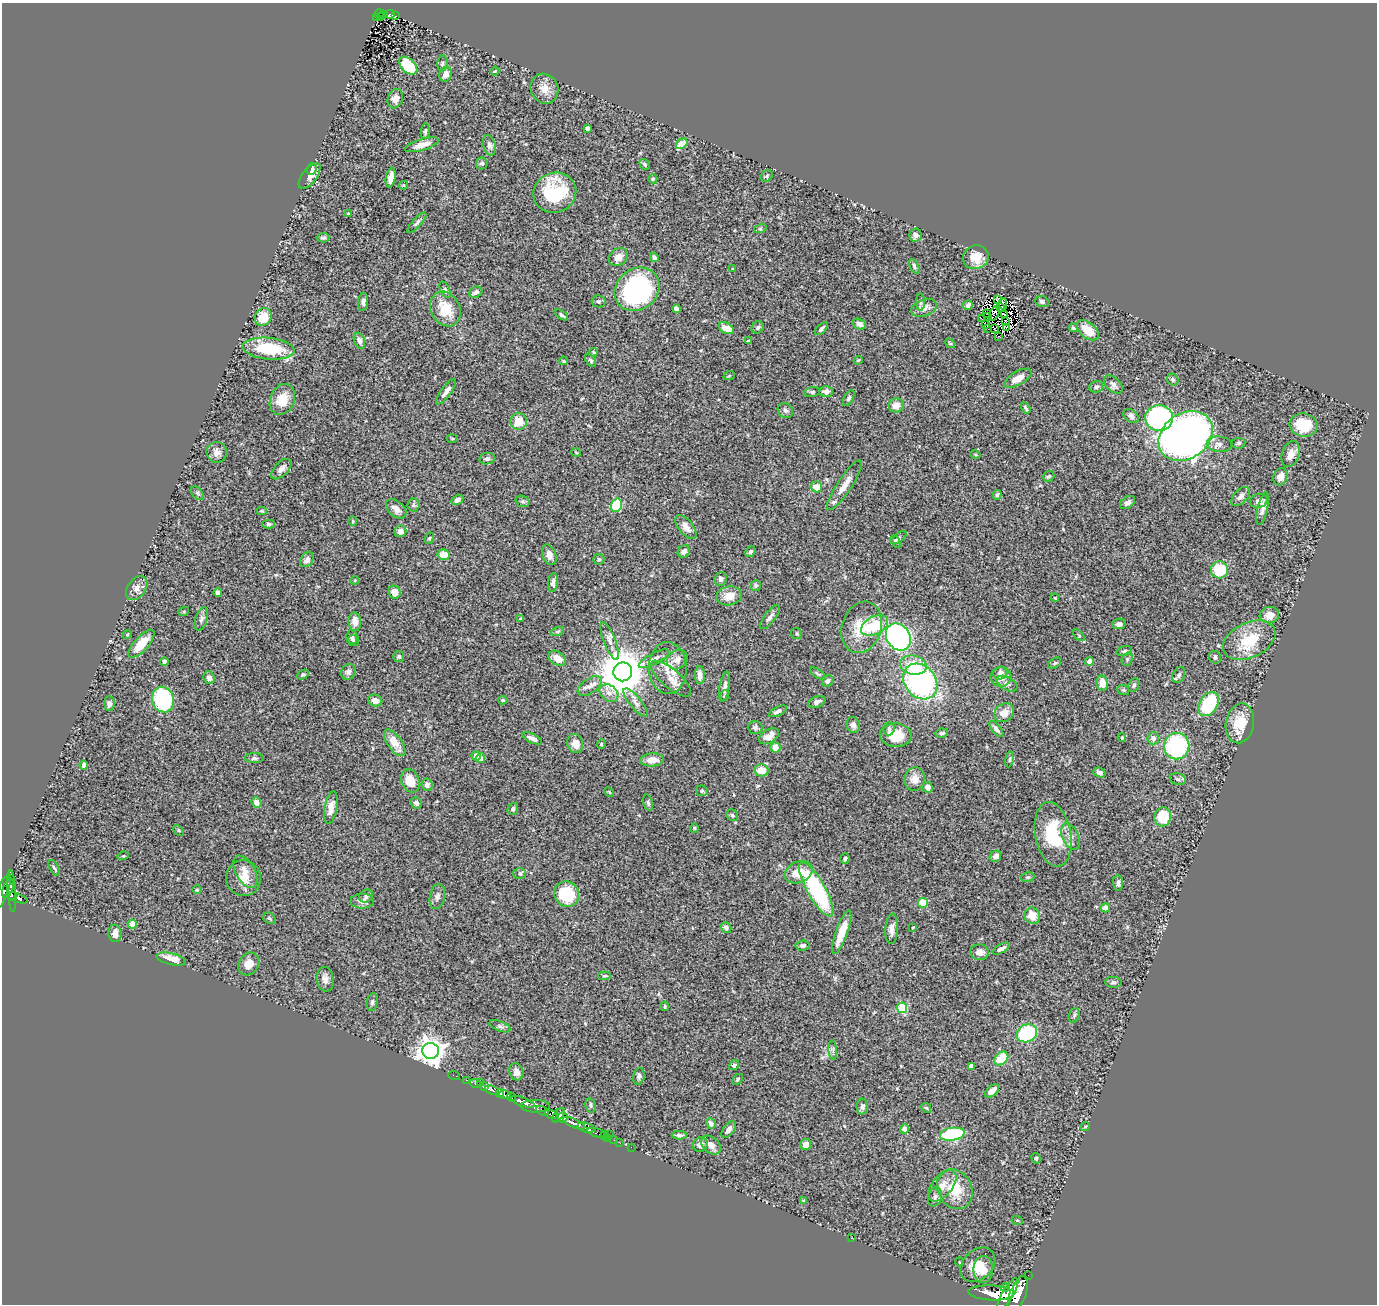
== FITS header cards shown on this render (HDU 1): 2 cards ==
NAXIS1  =                 1375
NAXIS2  =                 1302

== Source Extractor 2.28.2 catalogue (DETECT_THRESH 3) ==
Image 1375 x 1302 px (HDU 1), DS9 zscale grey, 1 PNG px = 1 image px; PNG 1379 x 1306 px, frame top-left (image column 1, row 1302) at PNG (2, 3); each listed source drawn as its Kron ellipse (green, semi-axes under 4 px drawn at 4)
Background 1.17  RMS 0.058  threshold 0.174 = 3 sigma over >= 5 px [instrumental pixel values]
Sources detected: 355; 5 with non-positive FLUX_AUTO (blend fragments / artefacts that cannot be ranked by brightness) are neither listed nor drawn; the other 350 listed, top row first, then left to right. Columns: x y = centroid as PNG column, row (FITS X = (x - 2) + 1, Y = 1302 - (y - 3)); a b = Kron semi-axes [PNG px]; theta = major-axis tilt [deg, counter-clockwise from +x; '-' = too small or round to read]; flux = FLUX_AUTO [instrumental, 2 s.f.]
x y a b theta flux
379 13 5 3 - 40
390 14 5 3 - 69
384 15 3 2 - 8.9
395 16 3 2 - 1
381 17 4 2 - 8.4
377 18 3 2 - 10
442 64 8 5 83 7.7
408 66 11 6 -44 190
495 71 4 3 - 3.3
446 74 7 6 - 24
544 89 15 13 -59 43
395 99 10 7 71 22
587 128 4 3 - 19
425 131 8 4 84 7.9
682 144 6 4 37 64
422 145 17 5 17 39
489 145 10 6 -75 15
482 163 6 6 - 8.7
645 164 6 4 -56 6.3
312 169 6 4 72 7.1
310 176 15 7 52 31
767 176 6 5 - 7.1
391 178 10 5 80 29
653 179 4 4 - 6.4
403 185 4 4 - 4.1
555 193 21 20 - 260
348 213 3 3 - 3
417 223 13 4 48 11
760 229 6 4 18 5.3
916 235 6 6 - 15
323 238 6 4 1 8.2
618 257 10 8 38 28
654 257 5 4 - 8.8
976 257 13 11 20 68
914 266 8 4 -63 8.6
733 269 3 3 - 3.5
637 289 24 20 39 610
445 290 8 4 -65 8.6
476 292 7 5 28 13
997 299 4 2 - 3.7
598 301 7 6 - 7.4
363 302 9 5 83 12
921 302 8 3 90 6.4
1042 302 7 5 -22 10
1003 304 6 2 87 6
968 305 5 4 - 11
1001 307 4 2 - 0.57
924 308 13 8 20 29
445 309 18 14 -62 97
676 309 4 4 - 24
986 313 3 2 - 7.6
994 313 8 4 66 2.9
562 315 7 3 -35 7.3
1004 315 3 2 - 1.2
988 316 4 2 - 2.7
263 317 9 8 - 84
981 319 3 2 - 4
1006 321 3 2 - 2
859 324 7 5 -21 15
986 324 3 2 - 4.1
758 327 6 5 - 8
1006 327 3 2 - 1.9
726 328 8 5 -27 44
995 328 3 2 - 1.4
1073 328 5 4 - 7.6
821 329 8 3 46 8
988 329 3 2 - 2.1
1088 330 13 7 -38 61
998 337 2 2 - 3.4
359 341 8 5 -69 11
748 341 3 3 - 8.1
950 343 5 3 - 3.8
269 349 26 11 -6 200
594 352 4 4 - 3.9
591 360 7 4 -56 7.7
858 360 4 3 - 4.3
563 361 4 3 - 4.3
729 376 5 3 - 3.8
1018 378 15 6 30 48
1173 380 6 5 - 8.2
1113 385 11 6 -42 16
1096 387 7 5 20 9.1
446 392 15 5 53 19
812 392 8 5 9 7.6
826 392 7 5 1 21
849 398 9 4 61 7.9
282 399 16 12 68 67
896 405 7 7 - 35
1026 408 6 3 -59 7.1
785 410 8 7 - 12
1131 416 8 6 -39 12
1159 418 14 13 - 660
519 421 8 8 - 60
1303 425 14 11 -11 100
1186 436 29 22 35 2500
452 438 5 3 - 4.2
1238 443 7 5 6 8.1
1219 444 12 7 -5 19
217 452 10 10 - 23
576 452 5 3 - 3.1
975 454 5 3 - 4.2
1291 454 13 8 71 34
487 459 8 5 10 12
281 469 13 6 45 20
1049 476 6 5 - 6.9
1280 477 9 7 70 23
845 485 30 7 56 44
816 487 6 5 - 48
197 493 8 5 -50 7.2
997 495 5 4 - 6.3
1241 496 12 6 45 17
457 500 6 4 30 15
523 501 7 5 -18 8.1
1259 501 9 7 14 21
1127 503 8 5 36 14
413 505 6 6 - 7.6
616 505 7 5 65 170
396 509 12 7 -42 25
1263 509 17 5 77 19
262 511 5 4 - 4.9
353 521 5 4 - 4.4
269 524 6 4 0 7.3
686 527 14 7 -50 30
400 531 6 6 - 18
429 538 6 4 67 5.5
899 538 9 4 37 6.6
896 541 6 4 -60 5.6
684 551 6 5 - 14
750 552 6 4 48 7.2
444 555 6 5 - 60
549 555 10 7 -69 22
599 559 5 5 - 6
307 560 8 6 54 20
1219 570 8 8 - 130
721 579 7 6 - 11
355 580 4 3 - 3.8
553 583 9 5 83 16
756 585 5 5 - 7.4
137 588 13 9 54 24
394 592 6 6 - 40
218 593 4 3 - 10
729 596 13 9 9 44
1055 598 4 3 - 3.1
184 611 5 3 - 4.4
1269 615 10 8 16 32
770 617 15 5 52 16
201 619 12 6 73 12
521 619 3 3 - 6
355 622 9 6 -86 30
1119 624 7 5 8 16
875 626 14 9 28 150
862 627 26 19 72 110
557 631 6 4 18 6
797 634 6 5 - 5.9
127 635 5 3 - 3.9
1079 635 7 2 -46 3.6
352 637 7 5 -87 9.7
898 637 14 11 -56 1100
354 640 5 5 - 6.9
1249 640 28 17 25 140
610 641 20 6 -69 25
141 644 18 7 48 74
1124 651 8 4 16 7.8
399 656 5 5 - 6.9
1215 657 6 5 - 9.8
557 658 10 6 -35 41
654 659 17 5 28 18
1127 659 7 5 71 6.8
677 660 11 9 34 25
1090 661 4 4 - 28
164 662 4 3 - 8.8
1055 663 7 4 35 6.2
913 665 13 9 -12 99
668 668 26 19 -89 86
348 672 8 7 - 16
623 672 9 9 - 16000
1000 673 7 6 - 17
303 674 6 4 28 5.5
818 674 9 3 -35 6.2
700 675 9 5 -87 21
1179 675 8 6 64 11
1001 677 10 9 - 32
209 678 6 5 - 13
671 679 25 9 -41 49
828 681 6 5 - 10
920 681 19 15 -51 730
1102 683 8 5 -81 48
1007 684 11 6 -29 16
1134 685 7 5 68 8.2
590 686 14 7 36 23
725 687 15 5 81 19
1123 690 6 4 -20 6.2
609 693 10 8 -38 28
725 696 5 4 - 5.3
163 699 13 11 -71 400
375 700 7 6 - 21
503 700 5 4 - 5.3
635 702 17 6 -51 20
817 702 9 5 22 17
109 704 7 5 -89 11
1209 704 13 9 57 240
778 711 10 4 26 17
1004 713 11 8 35 44
1240 723 20 14 79 100
853 725 8 6 -77 14
755 727 7 6 - 9
889 729 6 5 - 8.7
996 729 9 4 -51 13
942 733 6 4 11 10
896 735 16 12 -3 92
769 736 11 6 31 30
1122 737 4 4 - 4.4
532 738 10 4 -26 21
1153 738 6 6 - 18
395 743 15 7 -54 55
575 744 10 8 -74 35
601 744 5 4 - 4.4
1177 746 13 12 - 420
775 747 5 5 - 33
476 756 5 4 - 45
254 758 9 5 0 9.3
480 758 5 4 - 15
1009 759 8 4 81 6.1
652 760 12 6 4 35
84 765 4 4 - 18
761 770 7 6 - 45
1099 772 6 4 -22 15
915 779 11 10 - 40
1178 779 8 6 -17 9.7
410 781 12 9 -69 64
427 785 6 5 - 15
927 787 5 5 - 27
702 791 6 5 - 7.4
609 792 5 3 - 3.2
257 803 5 4 - 22
416 803 6 5 - 13
648 803 8 4 -74 6.9
331 808 16 6 80 29
513 809 6 5 - 8
732 815 6 5 - 6.8
1163 817 9 8 - 120
694 828 4 4 - 4.2
179 830 6 4 -44 5.3
1053 834 33 18 -79 190
1070 836 14 8 -65 26
123 856 6 3 16 4.2
995 856 6 5 - 24
845 858 5 4 - 6.8
54 868 8 4 -63 6.6
245 872 17 9 -60 38
799 872 15 10 24 61
520 873 6 5 - 12
1028 877 7 4 11 5.1
243 878 18 17 - 59
1118 883 8 5 -86 11
8 888 10 5 70 800
816 889 30 9 -60 450
197 890 5 3 - 3.6
3 891 18 5 71 770
12 891 21 4 -86 150
567 894 13 12 - 180
12 895 4 3 - 270
366 896 7 6 - 9
437 897 12 7 79 16
17 898 11 3 -20 160
362 901 11 7 1 21
923 903 5 4 - 140
1105 908 4 4 - 38
1032 916 8 7 - 53
269 918 7 5 -35 6.9
132 924 4 4 - 94
913 927 3 2 - 3.4
726 928 6 5 - 12
892 929 15 6 88 25
842 932 23 6 70 72
115 933 9 6 -88 25
803 945 7 5 6 13
1001 949 9 4 30 14
979 952 9 7 -6 25
171 959 15 6 -13 54
249 964 12 9 61 35
604 976 6 3 6 4.9
325 979 12 8 -81 20
1113 982 8 5 -2 9.4
372 1002 9 5 82 10
665 1006 4 3 - 4.6
902 1008 5 5 - 230
1074 1015 7 5 70 7.5
500 1026 11 5 -22 11
1027 1033 10 8 29 300
833 1050 9 3 -86 7.1
431 1051 8 8 - 4300
1001 1059 8 6 42 90
734 1065 5 4 - 11
971 1066 4 4 - 24
516 1072 9 7 -71 27
454 1075 6 2 -18 14
639 1076 8 5 76 11
737 1079 6 4 45 5.8
466 1080 3 2 - 30
481 1083 2 2 - 15
475 1084 6 3 -21 100
485 1086 3 3 - 180
492 1090 7 3 -24 300
992 1091 8 5 42 27
500 1093 4 3 - 630
505 1095 6 4 -8 1100
511 1097 4 4 - 730
523 1102 12 4 -19 4000
591 1105 7 5 -76 7.5
535 1106 14 6 -1 1600
862 1107 8 6 87 11
926 1108 5 4 - 5.2
543 1111 7 3 -26 610
551 1114 7 4 -21 950
559 1115 8 3 53 610
563 1117 5 5 - 720
574 1123 12 4 -24 2100
711 1123 5 4 - 16
1085 1126 5 3 - 4.4
586 1128 9 4 -17 1500
905 1129 4 4 - 22
729 1130 9 5 52 19
596 1133 9 3 -16 160
952 1134 12 6 7 320
610 1135 3 2 - 21
679 1135 7 4 0 9.9
605 1136 4 2 - 40
608 1138 2 2 - 17
614 1140 2 2 - 19
620 1143 2 2 - 18
700 1144 7 7 - 20
711 1145 11 8 -43 26
806 1145 6 5 - 29
631 1147 2 2 - 17
1036 1158 5 4 - 6.3
942 1186 18 10 50 44
955 1189 21 17 -63 110
935 1197 10 7 75 13
804 1200 4 3 - 4
1017 1220 5 3 - 3.9
852 1238 3 2 - 2.5
959 1262 4 3 - 3.1
978 1265 20 14 43 62
983 1269 13 10 89 40
1028 1275 2 2 - 17
1005 1287 4 3 - 520
991 1293 23 7 -3 5800
1008 1294 18 5 59 5500
1018 1294 18 8 70 7200
At the frame edge (FLAGS 8, measured only in part): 1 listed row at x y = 3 891
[5 non-positive-flux detections neither listed nor drawn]